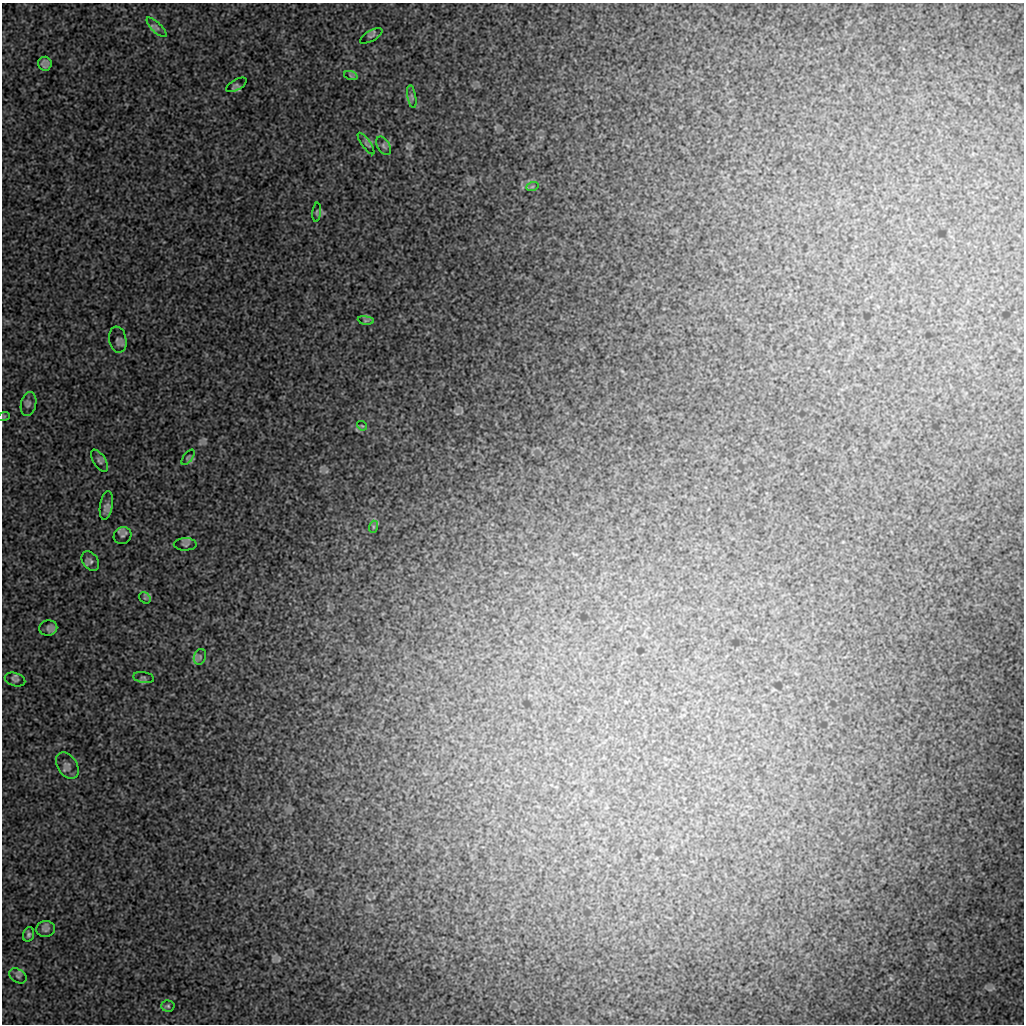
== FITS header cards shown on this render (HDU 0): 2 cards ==
NAXIS1  =                 1022 / length of data axis 1
NAXIS2  =                 1022 / length of data axis 2

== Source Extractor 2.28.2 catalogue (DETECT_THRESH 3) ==
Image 1022 x 1022 px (HDU 0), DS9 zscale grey, 1 PNG px = 1 image px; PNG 1026 x 1026 px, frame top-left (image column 1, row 1022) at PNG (2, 3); each listed source drawn as its Kron ellipse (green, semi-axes under 4 px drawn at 4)
Background 8820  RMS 40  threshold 120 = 3 sigma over >= 5 px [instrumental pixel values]
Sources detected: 32; all 32 listed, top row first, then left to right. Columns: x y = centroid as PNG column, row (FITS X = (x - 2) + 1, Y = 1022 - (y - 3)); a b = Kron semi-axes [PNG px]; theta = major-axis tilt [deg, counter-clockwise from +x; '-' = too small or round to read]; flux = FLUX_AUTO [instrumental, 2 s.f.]
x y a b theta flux
157 27 13 5 -44 7600
371 36 12 5 30 6400
45 64 7 7 - 9300
351 76 7 4 -19 4600
236 85 11 5 30 6600
412 97 12 3 -80 6100
366 143 13 3 -54 5800
383 146 10 6 -60 8000
532 187 6 4 19 3100
317 212 10 4 85 4400
366 320 8 4 -8 4800
118 340 13 8 -81 9600
28 404 12 7 77 9900
4 416 6 4 19 3000
362 426 5 4 - 2800
188 457 9 4 52 5100
100 461 12 6 -58 8800
106 505 14 6 80 14000
373 527 6 4 72 3100
123 536 9 8 - 9700
185 544 11 6 1 7100
90 561 11 7 -53 8300
145 598 6 5 - 4500
48 628 9 7 12 10000
200 657 8 6 71 7500
144 677 10 5 -8 6400
15 679 10 6 -18 8100
67 766 15 9 -58 14000
45 929 9 8 - 9200
28 934 7 5 71 5900
18 976 9 6 -34 7800
168 1006 6 5 - 4900